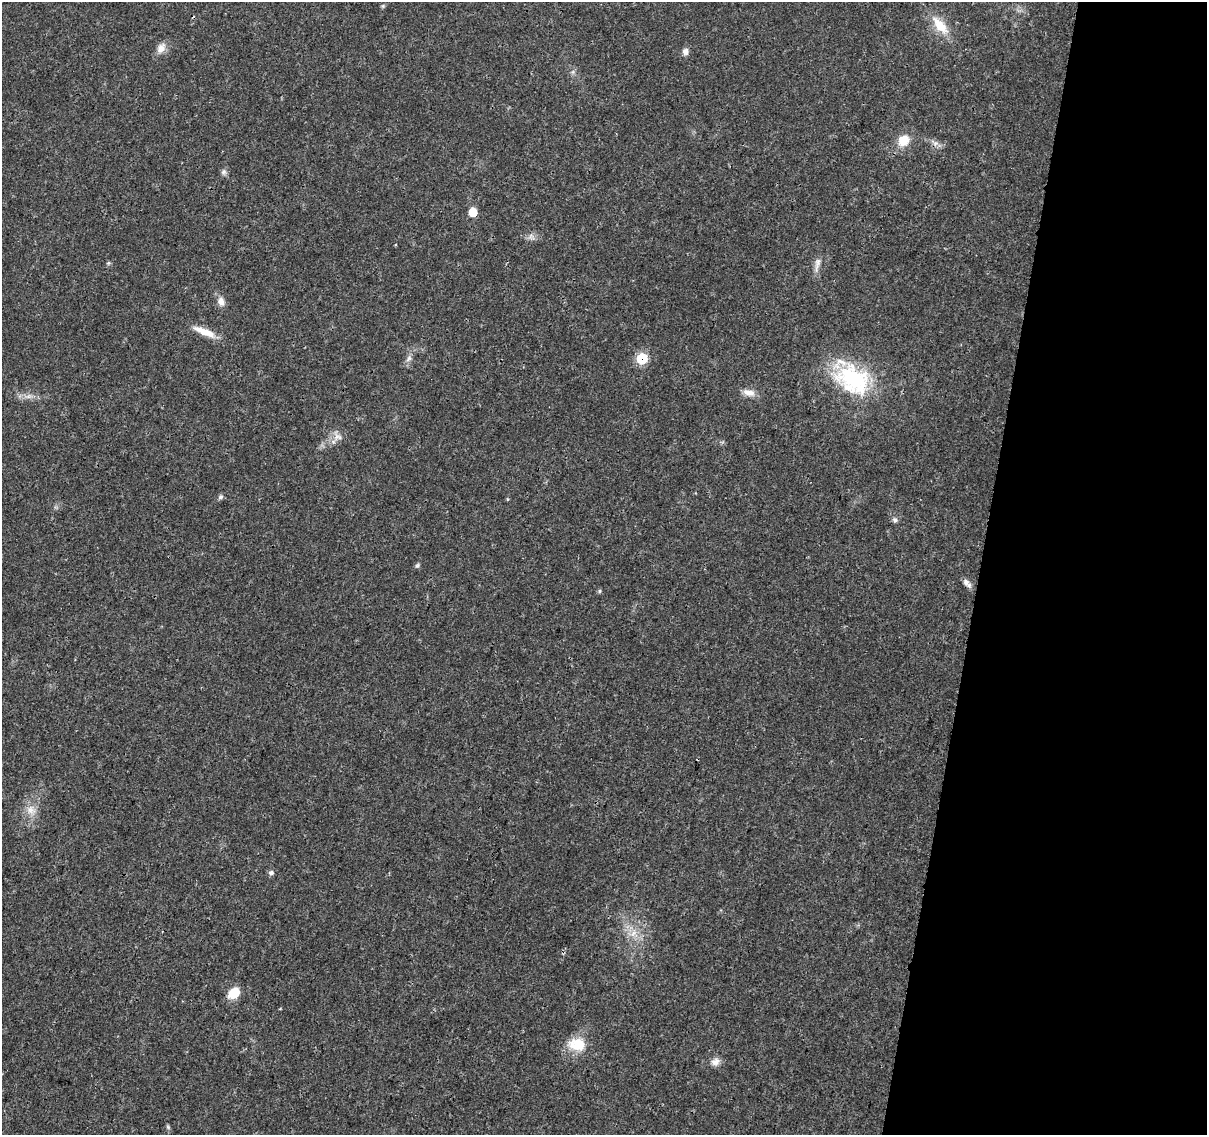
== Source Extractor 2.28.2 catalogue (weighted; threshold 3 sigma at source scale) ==
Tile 8 of 4 x 4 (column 4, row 2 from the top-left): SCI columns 3618-4822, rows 2493-3625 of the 4833 x 5042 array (HDU 1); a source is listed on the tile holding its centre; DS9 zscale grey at full resolution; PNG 1209 x 1137 px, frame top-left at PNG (2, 2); no overlay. Shown black and unused: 19% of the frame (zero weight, under 3 of 4 exposures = <1% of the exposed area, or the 3 px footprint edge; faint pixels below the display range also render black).
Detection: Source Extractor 2.28.2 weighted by HDU 2 'WHT'; one run over the whole footprint, this tile lists its part. Background 0.024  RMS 0.002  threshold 0.00914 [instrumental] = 3 sigma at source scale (4.5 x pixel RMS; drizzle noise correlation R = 1.50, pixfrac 1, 0.0396/0.0396 arcsec/px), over >= 5 px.
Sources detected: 33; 1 inside a brighter listed object's ellipse — not listed separately; the other 32 listed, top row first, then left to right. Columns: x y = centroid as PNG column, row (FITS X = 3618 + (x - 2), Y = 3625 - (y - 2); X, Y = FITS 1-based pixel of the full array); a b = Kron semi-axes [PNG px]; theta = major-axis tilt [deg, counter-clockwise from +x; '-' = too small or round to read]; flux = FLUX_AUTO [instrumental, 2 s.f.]
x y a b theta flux
940 25 29 12 -50 4.7
161 48 15 11 56 1.7
685 51 8 7 - 0.97
903 140 14 12 45 3.5
935 143 8 7 - 0.76
224 172 8 7 - 0.63
473 212 6 6 - 4.2
531 237 9 6 71 0.72
108 263 5 5 - 0.28
817 264 22 7 78 1.4
221 301 12 9 -77 1.4
204 331 32 8 -23 3.2
409 358 10 6 46 0.8
642 359 7 7 - 10
853 379 44 32 -30 21
749 393 17 8 -12 1.7
29 396 9 5 31 0.7
337 436 11 8 -85 1.2
220 497 7 5 18 0.47
507 499 5 3 - 0.18
895 520 8 6 -44 0.58
417 565 6 5 - 0.35
967 583 13 6 -47 1
600 591 6 4 89 0.27
31 810 15 13 -46 2.3
271 873 7 6 - 0.61
633 933 13 7 45 1.6
234 993 12 9 39 4.3
280 1009 3 2 - 0.18
577 1044 23 16 -4 5.1
715 1062 12 10 33 1.3
168 1127 7 4 -46 0.31
Overlapping masked pixels (flux is a lower limit): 1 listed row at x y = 642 359